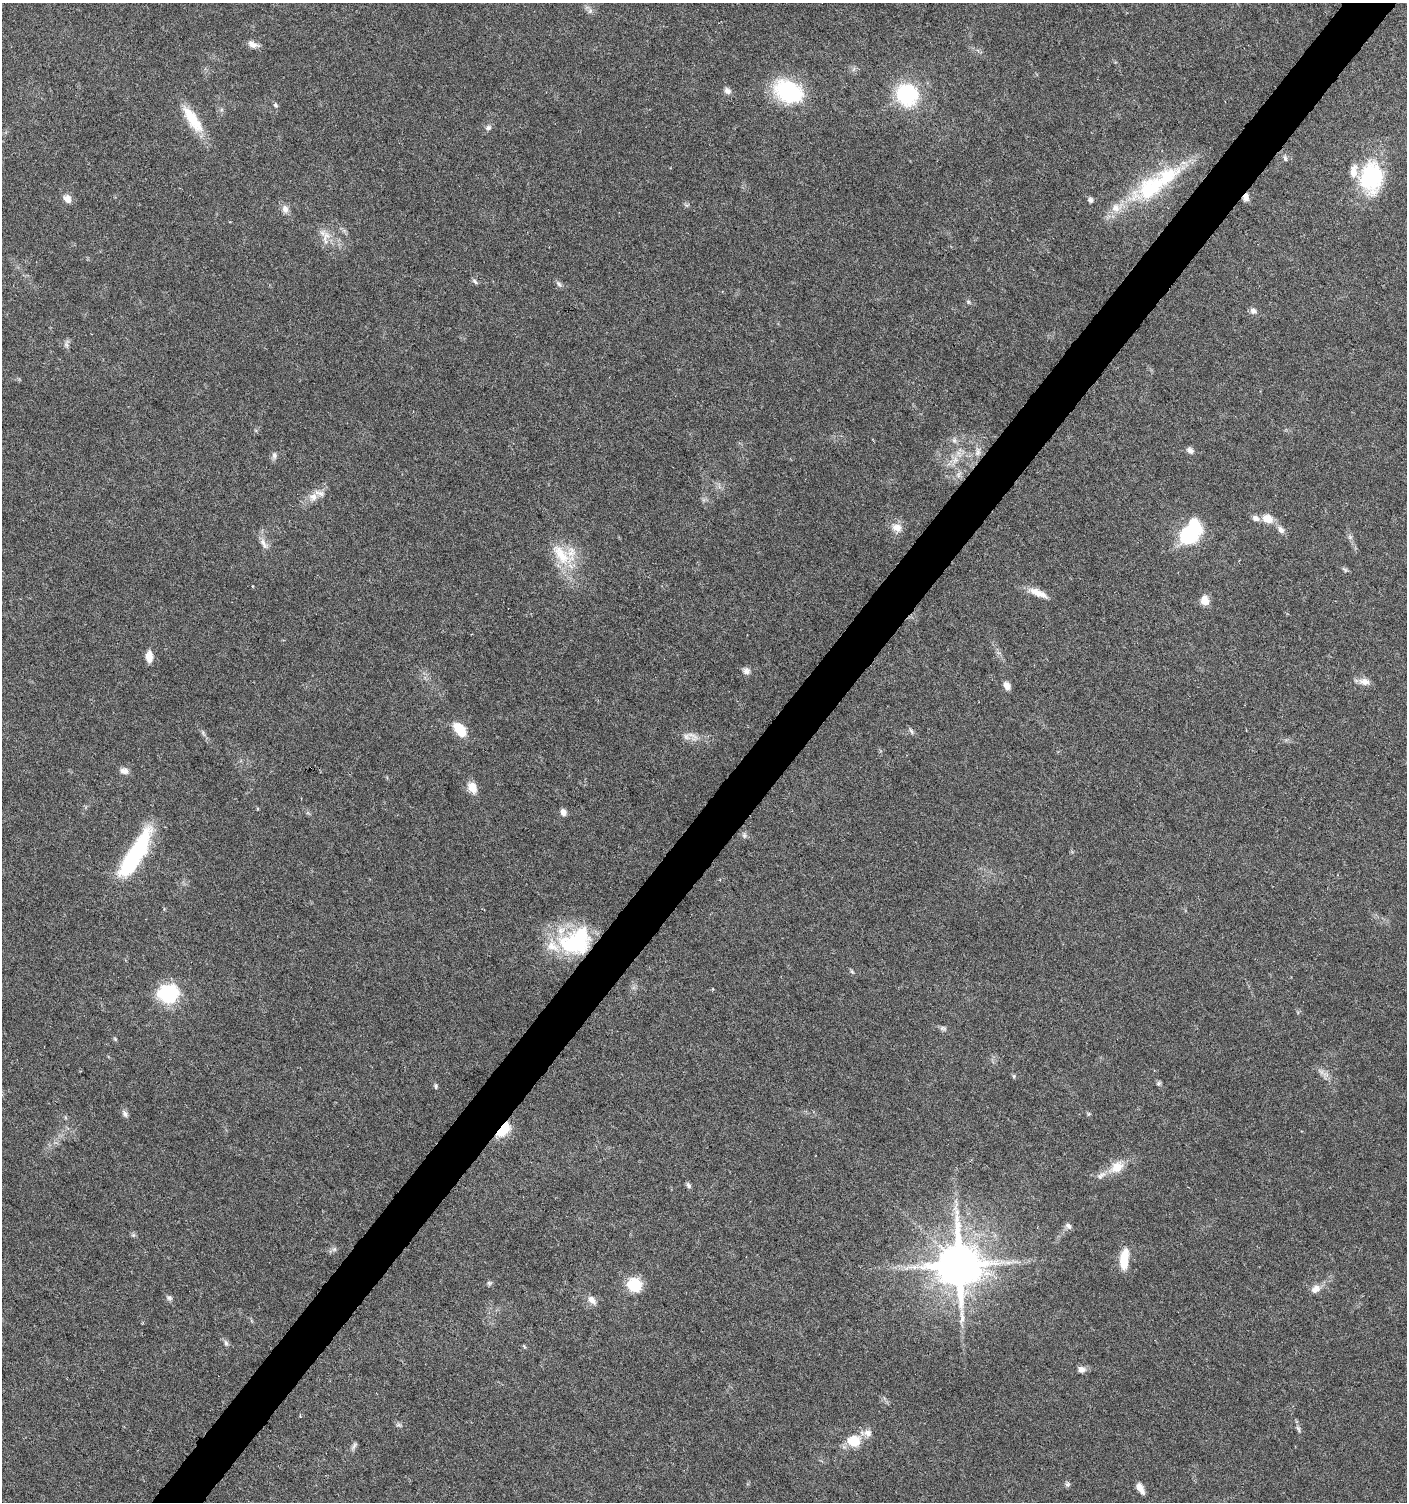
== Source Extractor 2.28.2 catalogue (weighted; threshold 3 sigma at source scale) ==
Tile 10 of 4 x 4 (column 2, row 3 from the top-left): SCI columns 1645-3049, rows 1504-3003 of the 6032 x 6014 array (HDU 1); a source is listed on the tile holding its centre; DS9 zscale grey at full resolution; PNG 1409 x 1504 px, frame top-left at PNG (2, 3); no overlay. Shown black and unused: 4% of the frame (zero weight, under 5 of 9 exposures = <1% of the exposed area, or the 3 px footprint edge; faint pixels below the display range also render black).
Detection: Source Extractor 2.28.2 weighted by HDU 2 'WHT'; one run over the whole footprint, this tile lists its part. Background 0.0275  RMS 0.0024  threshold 0.00979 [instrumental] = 3 sigma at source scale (4.09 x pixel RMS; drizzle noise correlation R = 1.36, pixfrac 0.8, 0.0396/0.0396 arcsec/px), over >= 5 px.
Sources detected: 92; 1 inside a brighter object's white glare — not listed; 7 inside a brighter listed object's ellipse — not listed separately; the other 84 listed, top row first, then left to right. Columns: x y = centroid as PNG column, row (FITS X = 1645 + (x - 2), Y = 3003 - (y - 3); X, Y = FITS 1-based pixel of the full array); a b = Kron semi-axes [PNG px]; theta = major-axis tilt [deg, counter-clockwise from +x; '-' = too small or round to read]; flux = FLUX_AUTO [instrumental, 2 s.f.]
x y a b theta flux
590 11 8 6 69 0.7
253 44 14 8 -20 1.3
727 91 10 8 -34 0.93
788 92 31 22 -25 20
907 95 23 21 -57 18
276 105 8 5 -54 0.44
192 119 40 13 -56 7.1
488 128 8 7 - 0.69
1285 158 9 5 -74 0.53
1371 177 33 24 85 20
1151 188 56 29 31 20
1246 197 8 7 - 1.3
67 199 10 7 -44 1.8
1091 200 7 6 - 0.58
285 209 13 9 -70 1.2
326 237 24 10 88 2.5
475 281 10 5 -43 0.5
559 284 10 5 -45 0.65
968 302 6 5 - 0.34
1253 311 9 7 -35 0.92
66 344 12 6 81 0.68
954 440 8 6 -90 0.71
1190 450 9 7 -33 0.94
978 452 15 8 85 1.5
274 455 10 7 -90 0.75
955 460 10 7 75 1.5
959 475 10 5 69 0.83
313 497 12 11 - 1.9
1267 519 13 10 -17 2.9
897 527 14 10 -22 1.9
1281 530 12 8 -45 1.2
1188 536 20 17 13 13
1350 537 7 6 - 0.57
264 544 19 6 -61 1.5
561 555 36 16 -56 8.2
1345 570 7 5 -46 0.42
1038 593 27 8 -24 2.8
1205 600 12 10 -86 2.1
149 656 13 7 -88 2.2
746 671 9 8 - 0.98
1364 682 15 9 -8 1.6
1007 686 8 6 -60 1.5
460 730 15 9 -51 6.2
911 731 10 4 -58 0.51
203 733 10 4 -57 0.61
693 736 21 9 -37 2.2
124 771 11 8 -14 1.2
472 787 12 9 -63 3
563 812 8 7 - 1
744 835 8 6 -90 0.57
134 856 54 14 59 27
576 941 41 33 15 23
852 971 7 4 -44 0.34
168 994 8 7 - 78
943 1028 9 6 -9 0.61
115 1039 6 4 -48 0.28
1321 1072 8 6 -59 0.88
1014 1076 5 5 - 0.32
1158 1083 7 5 27 0.38
436 1086 7 4 -84 0.37
125 1114 11 6 -55 0.78
503 1130 18 10 47 6.4
1117 1167 20 14 39 3.7
688 1185 8 5 -58 0.55
1068 1226 9 7 -47 0.8
133 1235 5 5 - 0.39
334 1249 7 6 - 0.54
1124 1259 25 9 83 4.6
959 1265 14 13 - 980
489 1283 7 5 -44 0.44
635 1285 8 7 - 17
1316 1289 14 10 32 1.7
169 1298 9 6 -35 0.59
592 1300 14 8 -48 1.5
226 1343 9 6 -74 0.59
524 1346 6 4 -54 0.26
1082 1369 10 8 -13 1.1
398 1425 7 4 18 0.42
1298 1429 11 4 -66 0.62
868 1433 11 10 - 1.5
854 1441 12 11 - 5.6
354 1446 11 5 58 0.58
1067 1484 7 6 - 0.48
1140 1488 12 6 -60 1.8
Overlapping masked pixels (flux is a lower limit): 3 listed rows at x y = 1246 197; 576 941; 503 1130